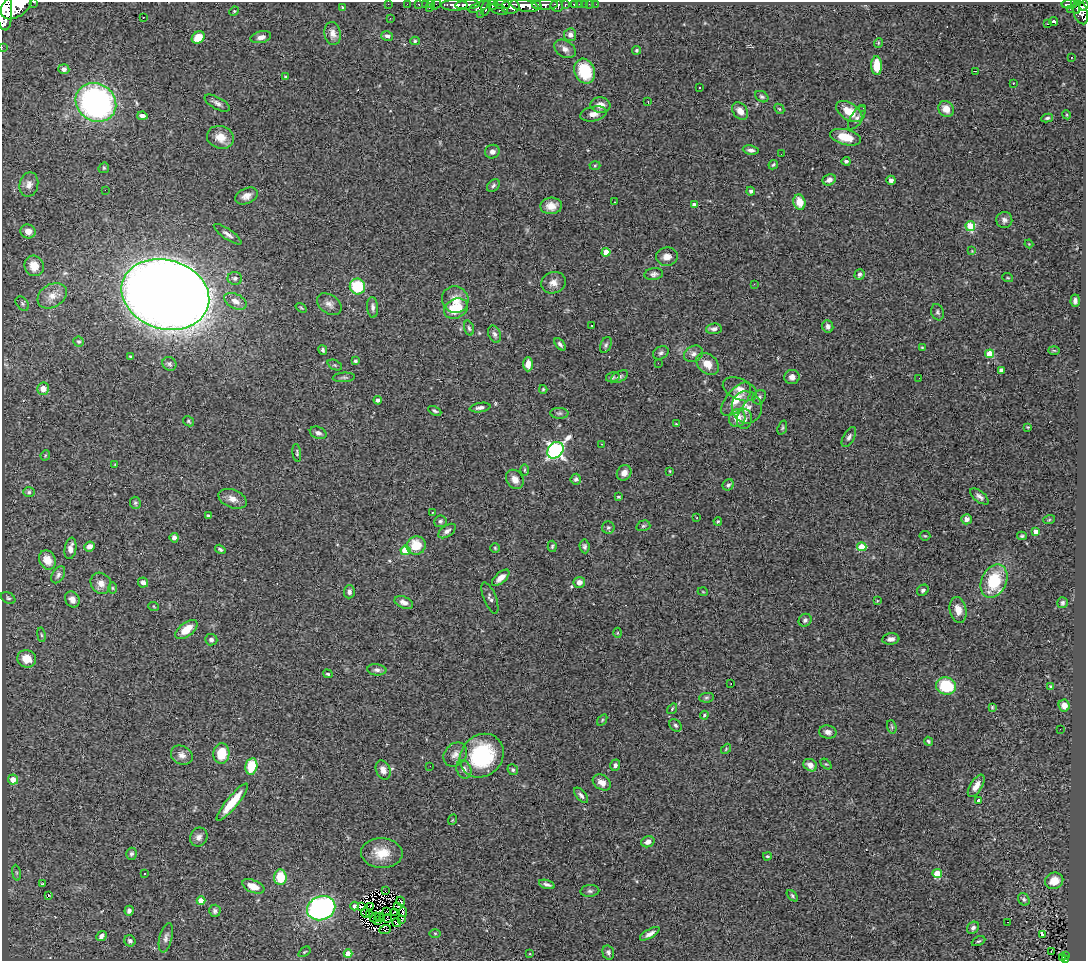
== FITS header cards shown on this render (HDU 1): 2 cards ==
NAXIS1  =                 1084
NAXIS2  =                  959

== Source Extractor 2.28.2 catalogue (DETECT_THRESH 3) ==
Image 1084 x 959 px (HDU 1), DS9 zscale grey, 1 PNG px = 1 image px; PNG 1088 x 963 px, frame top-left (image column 1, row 959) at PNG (2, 2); each listed source drawn as its Kron ellipse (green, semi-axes under 4 px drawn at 4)
Background 0.839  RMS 0.05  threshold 0.151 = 3 sigma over >= 5 px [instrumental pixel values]
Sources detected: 328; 6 with non-positive FLUX_AUTO (blend fragments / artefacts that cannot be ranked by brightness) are neither listed nor drawn; the other 322 listed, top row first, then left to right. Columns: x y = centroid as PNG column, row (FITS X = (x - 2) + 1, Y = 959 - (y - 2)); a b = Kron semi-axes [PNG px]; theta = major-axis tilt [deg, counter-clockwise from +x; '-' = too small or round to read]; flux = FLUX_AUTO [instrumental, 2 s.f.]
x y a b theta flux
34 2 3 2 - 50
388 4 2 2 - 12
407 4 2 2 - 13
419 4 3 3 - 35
425 4 2 2 - 15
431 4 4 3 - 18
436 4 6 2 52 19
574 4 3 3 - 61
579 4 3 2 - 7.5
584 4 2 2 - 9.6
589 4 3 2 - 5
596 4 2 2 - 7
1069 4 8 3 -1 230
454 5 13 5 0 1300
468 5 12 4 3 970
493 5 5 4 - 510
502 5 8 4 -6 350
536 5 5 3 - 420
545 5 13 4 2 1100
565 5 3 3 - 180
16 6 17 11 37 4500
525 6 14 6 -10 1900
557 6 6 6 - 340
1076 6 8 3 -76 220
1084 6 5 4 - 500
342 7 3 3 - 4.5
479 7 11 4 21 630
511 7 9 7 9 990
429 8 3 2 - 54
486 8 8 3 75 430
1070 9 3 2 - 19
4 10 20 7 -87 4500
499 10 10 4 -15 230
234 11 5 4 - 3.5
1080 12 12 7 -71 670
481 14 3 2 - 11
143 17 2 2 - 1.9
390 18 3 3 - 2.3
1054 21 4 4 - 16
1047 23 3 2 - 5.5
333 33 11 8 -82 23
570 35 6 6 - 13
387 36 6 4 -14 9.1
198 37 7 5 35 56
261 37 10 5 13 16
415 41 5 4 - 5.3
878 43 5 3 - 2.9
2 47 2 2 - 6.4
565 49 11 8 -32 19
637 50 4 4 - 4.8
1071 58 3 2 - 3.3
877 66 9 5 -88 67
64 69 5 5 - 11
585 71 13 10 -69 130
975 71 3 2 - 5.6
285 77 4 3 - 6.6
1013 83 3 2 - 6.8
699 87 3 3 - 15
762 97 7 5 -31 7
96 102 21 18 -35 960
648 102 3 2 - 3.8
217 103 14 6 -29 15
600 105 10 8 -3 28
863 108 2 2 - 1.4
779 109 6 4 -45 4.1
946 109 8 7 - 35
740 111 10 7 -51 24
849 112 14 8 -33 67
593 114 13 7 11 24
1067 115 4 3 - 3.2
142 116 5 4 - 18
857 118 13 6 57 13
1047 118 6 4 9 6.2
220 137 14 11 -18 43
846 137 16 7 -13 69
751 150 8 4 -8 12
492 152 7 7 - 16
781 154 2 2 - 1.6
846 161 4 4 - 11
595 165 5 3 - 3.6
773 165 5 4 - 5
104 168 5 5 - 4.8
829 180 7 5 25 15
891 180 4 4 - 11
29 184 12 9 77 22
493 186 7 5 46 7.7
105 190 2 2 - 25
751 191 4 4 - 9.7
246 196 12 7 23 23
615 202 3 2 - 3.2
799 202 8 6 -75 43
694 205 4 3 - 17
551 206 11 8 4 33
1004 220 8 8 - 14
970 226 5 5 - 150
28 231 7 7 - 22
228 234 16 5 -35 14
1029 244 4 3 - 2.9
972 251 3 3 - 2.6
606 252 4 4 - 55
667 257 11 9 8 25
34 266 10 9 - 46
654 274 9 6 7 10
859 275 5 5 - 7.5
235 278 7 6 - 9.5
1008 278 5 3 - 3.4
553 283 12 10 17 27
754 284 3 2 - 3.9
357 286 8 7 - 150
165 294 44 34 -17 8100
52 296 16 11 31 37
455 300 13 13 - 45
235 301 12 7 -27 24
1075 301 6 4 86 11
22 304 8 5 -50 7.3
329 304 13 9 -34 19
373 307 10 5 -86 12
301 308 6 3 -37 3.7
456 309 12 9 26 98
937 312 8 6 -71 8.2
592 325 3 2 - 5.2
828 326 6 5 - 13
469 328 7 4 -74 6.4
714 329 8 5 6 13
495 334 9 6 -67 11
79 342 5 5 - 5.8
560 344 7 4 -51 8.7
606 345 8 5 67 7.3
922 347 3 3 - 2.9
323 350 5 3 - 6
1054 350 6 4 -1 3.2
661 353 8 6 29 8.9
693 354 10 7 27 15
990 354 4 4 - 99
130 357 3 3 - 5.9
355 361 4 3 - 5.4
658 363 2 2 - 4.1
169 364 7 6 - 7.6
528 364 7 4 89 26
707 364 12 9 -43 44
335 365 7 5 -25 6.8
1001 370 4 4 - 8.7
344 377 11 5 4 8.2
613 377 7 5 15 6.1
619 377 9 5 29 8.8
792 377 7 7 - 19
919 378 2 2 - 2.2
43 389 6 6 - 29
543 389 4 3 - 3.9
740 389 18 10 -23 35
759 397 7 6 - 10
736 399 20 10 50 67
378 400 4 4 - 8.8
747 407 16 15 - 44
480 408 10 4 9 11
435 411 7 4 -26 6.4
559 413 9 5 -2 9
737 418 9 8 - 48
744 419 10 7 85 16
189 421 6 4 -30 5
676 424 3 2 - 3.2
1028 427 3 3 - 3.1
782 428 7 4 72 5.2
318 433 8 6 -19 11
849 437 11 5 61 11
602 444 3 2 - 4.6
555 450 9 7 46 1100
297 453 9 3 -82 5.6
45 455 5 4 - 4.4
115 465 3 2 - 2.6
524 470 6 4 90 4.8
670 471 3 2 - 2.7
624 473 8 7 - 26
515 479 10 8 -57 27
576 479 5 5 - 8.1
728 485 6 5 - 8.1
29 492 6 5 - 6.3
979 496 11 5 -39 13
619 497 3 3 - 5.4
232 499 14 9 -21 26
135 503 6 5 - 5.4
432 512 3 2 - 4.1
208 516 3 3 - 5.6
697 518 3 2 - 3.5
967 519 5 5 - 14
1049 520 6 3 19 3.6
440 521 6 6 - 7.6
718 521 4 4 - 3.8
643 526 7 5 15 6.4
608 528 6 6 - 7.2
447 531 10 5 35 12
1036 532 4 4 - 21
925 536 5 5 - 4.7
1022 536 5 4 - 4.7
174 538 5 4 - 13
416 545 9 9 - 78
90 546 5 5 - 21
552 546 6 4 86 5.2
584 546 7 5 -84 7.7
862 547 4 4 - 130
70 548 11 6 80 22
495 548 4 4 - 3.7
220 549 5 3 - 6.6
405 550 5 4 - 99
47 560 10 8 -64 44
58 575 9 6 60 11
501 578 10 5 41 25
994 581 17 12 65 160
143 582 5 5 - 17
579 582 6 5 - 20
101 583 11 9 -52 24
113 588 5 3 - 3.9
923 590 6 5 - 8.2
349 592 7 5 87 10
703 592 5 3 - 2.6
8 598 7 5 -33 6.8
490 598 16 6 -68 12
72 599 8 6 -55 19
877 601 3 2 - 2.4
404 602 10 5 -25 18
1062 603 5 5 - 7.7
154 607 5 3 - 3.4
958 610 13 8 -78 31
805 620 7 6 - 8.5
186 629 13 7 38 47
618 633 5 3 - 3.3
41 635 7 3 -81 4.9
891 639 8 5 6 15
211 640 6 5 - 9.5
27 659 9 8 - 51
377 670 9 5 -7 11
328 674 5 3 - 4.6
731 683 3 2 - 3.6
946 686 10 8 -20 160
1050 687 4 4 - 6.4
706 698 7 5 6 6.2
1064 705 6 5 - 19
992 707 4 4 - 3.8
672 709 6 3 55 3.5
704 715 4 3 - 3.6
602 720 6 3 55 4
675 725 7 5 -46 7
892 727 7 4 -73 5.2
1060 729 2 2 - 2.9
828 732 9 6 -11 18
928 741 5 4 - 5.1
726 749 6 3 48 3.8
221 753 10 8 87 93
455 754 13 10 48 25
182 755 11 9 -27 20
482 756 23 20 44 300
826 764 6 4 -42 3.9
615 765 6 5 - 8.9
810 765 7 6 - 23
251 766 8 6 78 99
430 766 2 2 - 2.9
464 769 9 7 -68 16
383 770 10 7 -67 25
513 770 5 5 - 6
13 780 5 5 - 36
602 782 10 7 -34 28
976 786 12 6 58 27
581 795 9 4 -50 10
979 800 3 3 - 14
232 802 23 6 50 91
452 820 5 3 - 2.7
199 837 10 8 60 17
648 842 7 5 20 17
382 853 21 15 -3 70
132 854 6 5 - 7.7
767 856 4 3 - 4
16 873 8 4 -81 5.7
144 874 2 2 - 3.3
937 874 4 4 - 120
280 877 8 6 -86 95
1054 881 9 8 - 46
42 884 4 3 - 3.3
547 884 8 4 -18 9.7
253 886 12 6 -23 45
385 891 2 2 - 0.69
590 891 9 6 5 8.8
48 896 3 2 - 34
792 896 7 4 -47 6.4
1024 899 6 5 - 7.4
201 901 4 4 - 37
401 901 4 2 - 3.6
355 906 4 3 - 7.7
398 906 3 2 - 1.3
362 907 4 2 - 9.9
370 907 4 2 - 3.3
321 908 14 11 22 760
129 911 5 4 - 10
215 911 6 6 - 9.2
387 911 3 2 - 4
366 912 5 2 - 1.2
394 912 3 2 - 1.3
403 912 4 2 - 6.5
369 914 3 2 - 1.5
375 917 5 3 - 1.4
380 917 5 2 - 5.5
388 918 4 2 - 3.9
402 919 4 2 - 0.6
378 920 4 3 - 0.86
1008 922 3 2 - 6
397 923 5 2 - 3.8
973 928 6 5 - 11
385 930 6 2 20 1.8
435 933 6 4 -1 4.2
650 934 11 4 30 16
1042 934 4 3 - 94
101 936 6 4 41 12
166 938 15 6 76 15
130 941 6 5 - 8.5
978 941 7 4 25 5.9
304 952 7 3 35 3.8
608 952 7 6 - 9.8
1051 952 2 2 - 3.4
348 954 4 4 - 57
530 954 3 2 - 2.6
1065 955 3 2 - 26
1063 958 3 3 - 25
1065 959 3 2 - 39
At the frame edge (FLAGS 8, measured only in part): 6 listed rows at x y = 34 2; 16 6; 1084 6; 4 10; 2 47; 1065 959
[6 non-positive-flux detections neither listed nor drawn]